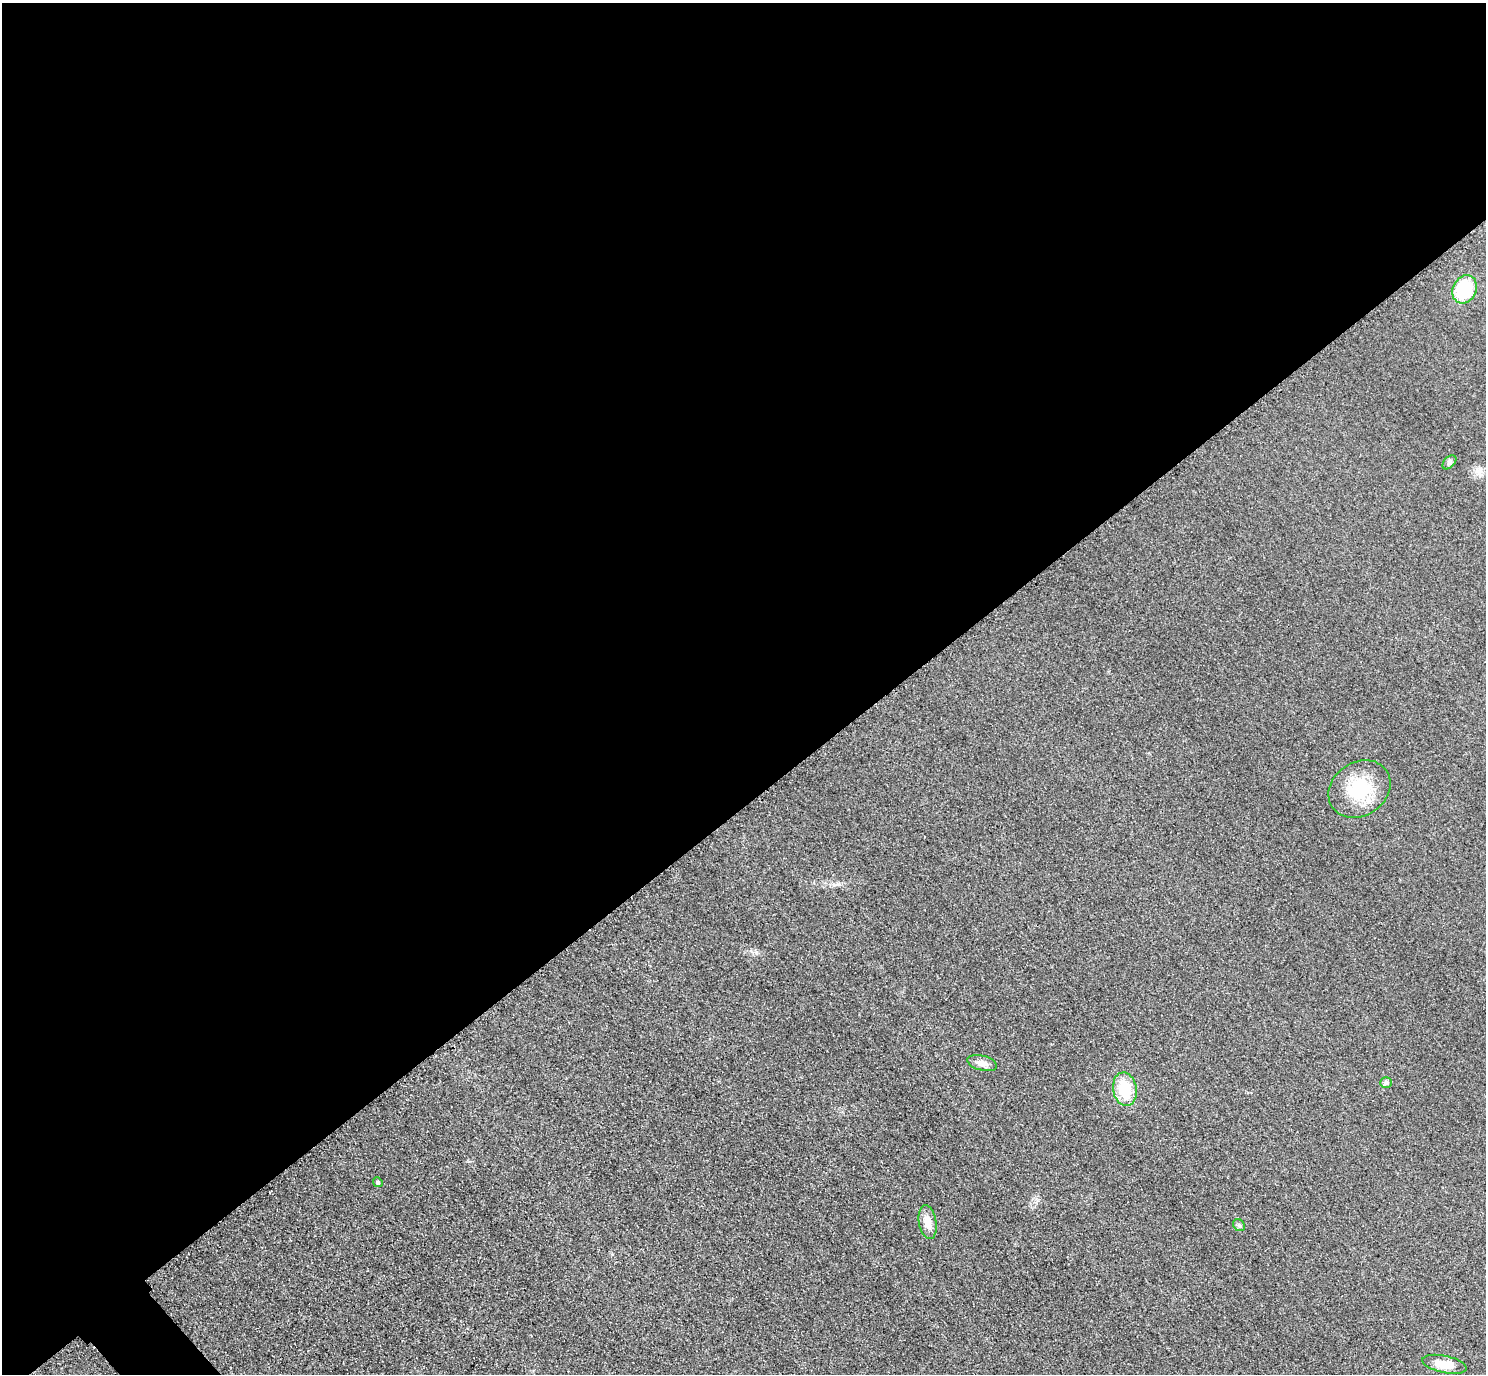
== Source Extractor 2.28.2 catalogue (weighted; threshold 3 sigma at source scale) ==
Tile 2 of 4 x 4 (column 2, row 1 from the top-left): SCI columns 1515-2998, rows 4440-5811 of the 5997 x 5994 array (HDU 1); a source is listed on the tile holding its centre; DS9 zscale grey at full resolution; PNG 1488 x 1376 px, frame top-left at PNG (2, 3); each listed source drawn as its Kron ellipse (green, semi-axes under 4 px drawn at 4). Shown black and unused: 59% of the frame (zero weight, under 3 of 4 exposures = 3% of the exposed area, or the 3 px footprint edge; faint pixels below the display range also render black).
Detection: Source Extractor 2.28.2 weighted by HDU 2 'WHT'; one run over the whole footprint, this tile lists its part. Background 0.0464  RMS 0.017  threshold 0.0787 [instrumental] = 3 sigma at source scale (4.5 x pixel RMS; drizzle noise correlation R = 1.50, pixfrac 1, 0.05/0.05 arcsec/px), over >= 5 px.
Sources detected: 10; all 10 listed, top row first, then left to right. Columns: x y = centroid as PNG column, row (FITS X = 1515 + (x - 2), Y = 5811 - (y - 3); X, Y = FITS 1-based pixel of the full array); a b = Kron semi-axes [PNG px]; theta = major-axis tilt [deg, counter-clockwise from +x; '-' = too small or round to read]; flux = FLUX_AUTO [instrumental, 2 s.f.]
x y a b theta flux
1465 289 15 11 63 79
1449 462 8 5 45 3.9
1359 789 33 26 34 83
982 1063 15 7 -14 13
1386 1083 6 5 - 5.9
1125 1089 17 11 -81 56
378 1182 5 4 - 2.8
928 1222 17 8 -80 19
1239 1225 6 5 - 3.2
1445 1364 22 8 -12 29
Unlisted compact peaks at least as high as the median listed source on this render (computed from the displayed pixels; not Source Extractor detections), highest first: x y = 838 884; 756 952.